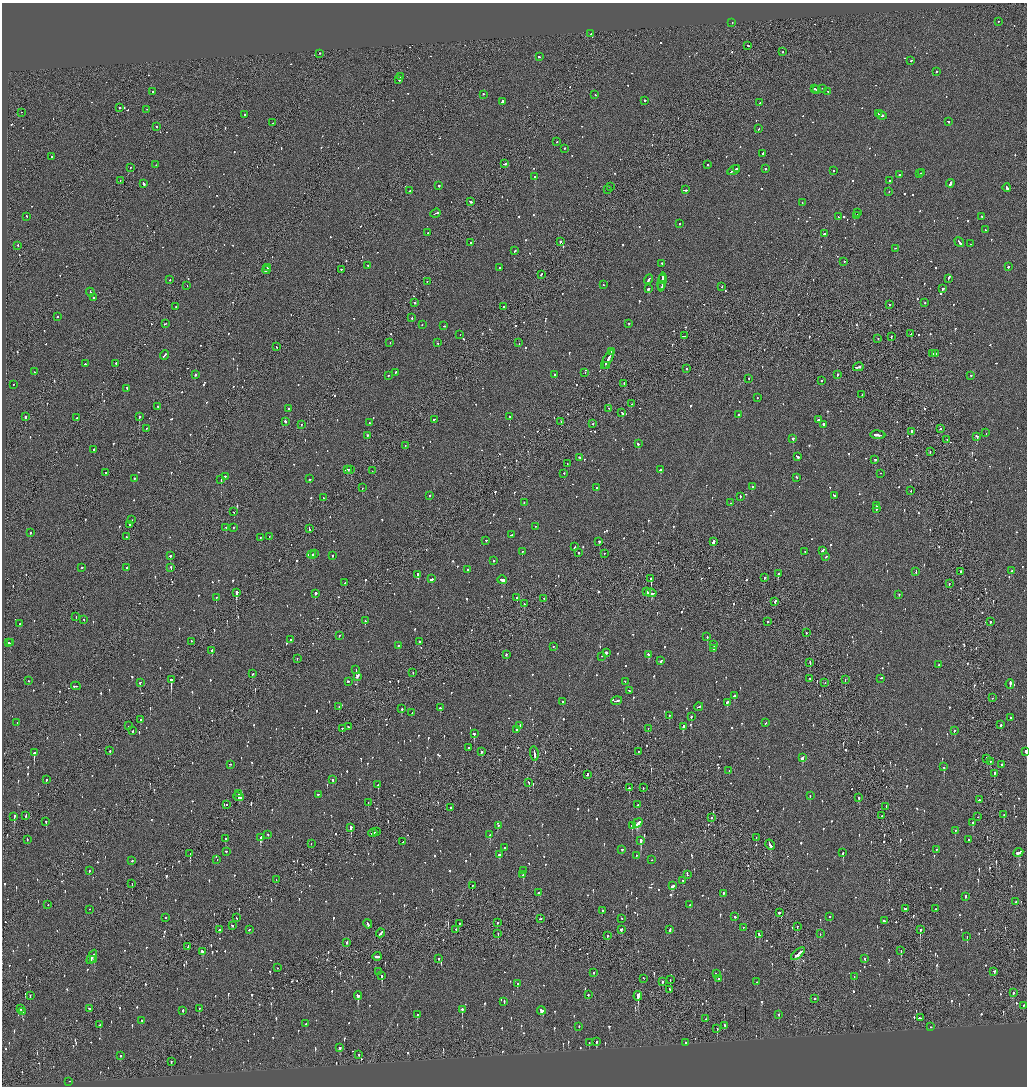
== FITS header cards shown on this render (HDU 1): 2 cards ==
NAXIS1  =                 2050
NAXIS2  =                 2168

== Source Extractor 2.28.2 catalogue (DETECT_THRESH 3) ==
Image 2050 x 2168 px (HDU 1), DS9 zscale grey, zoomed out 1/2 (1 PNG px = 2 x 2 image px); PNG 1029 x 1088 px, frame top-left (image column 2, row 2168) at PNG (2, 3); each listed source drawn as its Kron ellipse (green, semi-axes under 4 px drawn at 4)
Background -0.0885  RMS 0.099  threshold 0.297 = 3 sigma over >= 5 px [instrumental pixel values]
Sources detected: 1519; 97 cannot appear on this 1/2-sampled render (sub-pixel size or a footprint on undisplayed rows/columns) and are neither listed nor drawn; of the other 1422, the 500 brightest by FLUX_AUTO listed and drawn (922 fainter detections omitted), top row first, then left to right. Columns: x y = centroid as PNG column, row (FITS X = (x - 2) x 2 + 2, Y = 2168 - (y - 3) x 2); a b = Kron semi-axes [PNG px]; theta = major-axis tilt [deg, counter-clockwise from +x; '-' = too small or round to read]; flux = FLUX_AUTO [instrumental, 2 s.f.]
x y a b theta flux
998 22 2 1 - 90
732 23 2 2 - 77
590 34 2 2 - 74
748 46 3 2 - 70
783 52 2 2 - 110
320 54 2 2 - 140
539 57 3 2 - 190
911 61 2 2 - 64
937 72 2 2 - 120
401 77 2 1 - 56
399 80 2 1 - 410
814 89 2 2 - 130
823 89 2 2 - 56
817 90 3 2 - 200
152 92 2 2 - 60
828 92 2 2 - 72
484 95 2 2 - 170
595 95 2 2 - 100
645 101 2 2 - 300
502 102 3 2 - 200
760 103 2 1 - 59
120 108 2 2 - 280
147 110 2 1 - 100
21 113 2 1 - 71
879 114 2 1 - 120
245 115 2 2 - 320
881 116 5 2 - 310
948 122 2 2 - 140
273 123 2 2 - 65
156 127 2 2 - 120
759 129 2 2 - 76
557 142 2 2 - 170
565 149 2 2 - 120
763 154 3 2 - 130
52 157 2 2 - 75
505 164 4 2 - 160
156 165 2 2 - 62
708 165 2 2 - 63
130 168 2 2 - 83
736 169 3 2 - 110
766 169 2 2 - 81
734 171 7 2 27 280
834 171 2 2 - 65
922 173 3 2 - 140
919 174 2 1 - 77
900 175 2 2 - 60
535 177 2 2 - 290
120 181 2 1 - 240
889 181 2 2 - 180
144 184 3 2 - 310
950 184 4 2 - 250
439 186 2 2 - 330
610 187 2 2 - 85
1007 188 4 2 - 190
608 190 2 2 - 63
685 190 4 2 - 130
410 191 2 2 - 130
889 192 2 2 - 130
470 202 3 2 - 94
802 203 2 2 - 61
858 213 2 2 - 56
436 214 5 2 - 250
857 216 3 2 - 85
26 217 2 2 - 62
838 217 2 2 - 56
982 217 2 2 - 81
679 224 2 2 - 180
985 230 2 2 - 61
428 233 2 2 - 120
824 234 2 2 - 360
560 242 2 2 - 150
471 243 2 2 - 290
959 243 5 2 - 280
971 244 2 1 - 79
18 246 2 1 - 71
895 249 2 1 - 63
515 251 3 2 - 150
844 262 2 2 - 76
662 264 2 2 - 56
367 266 2 1 - 72
1008 267 2 2 - 160
268 268 3 2 - 180
500 268 2 2 - 160
267 270 4 2 - 210
341 270 2 2 - 86
541 275 3 2 - 130
662 279 3 2 - 130
948 279 4 2 - 220
170 280 2 1 - 100
649 280 5 2 - 140
427 282 2 2 - 57
662 282 9 2 80 370
603 285 2 2 - 85
187 286 2 1 - 84
661 287 3 2 - 110
722 287 2 2 - 63
648 289 3 2 - 390
943 289 3 2 - 230
90 293 4 2 - 180
93 298 2 2 - 130
415 303 2 2 - 170
925 303 2 2 - 56
889 305 2 1 - 170
176 307 2 2 - 89
503 307 2 2 - 57
57 317 2 2 - 94
412 318 2 2 - 160
165 324 3 2 - 96
628 324 2 2 - 71
422 325 2 2 - 59
444 326 2 2 - 66
911 334 2 2 - 350
460 335 2 1 - 68
684 336 2 2 - 210
891 337 2 1 - 200
878 339 2 2 - 76
390 343 2 1 - 58
438 343 2 1 - 240
519 343 2 1 - 59
277 347 2 1 - 64
611 352 4 2 - 120
933 354 2 1 - 99
936 354 2 2 - 72
164 356 5 2 - 160
607 360 10 2 60 450
85 364 2 2 - 160
116 364 2 2 - 170
607 366 2 2 - 57
858 367 5 2 - 260
687 369 2 2 - 120
34 372 2 2 - 94
395 373 3 2 - 74
585 373 2 1 - 130
195 375 2 2 - 260
555 375 2 2 - 160
837 375 2 2 - 270
388 376 2 2 - 67
971 376 2 2 - 60
749 379 2 2 - 61
822 381 2 2 - 99
624 384 2 1 - 77
13 385 2 2 - 87
127 389 3 2 - 130
862 395 2 1 - 93
757 398 2 2 - 61
631 404 2 2 - 67
158 407 2 2 - 92
289 409 2 2 - 67
609 409 2 2 - 63
622 413 3 2 - 120
738 415 2 2 - 220
25 417 2 2 - 840
139 417 2 2 - 480
510 417 2 2 - 110
77 418 2 2 - 160
434 420 2 1 - 77
818 420 2 2 - 230
285 422 2 2 - 220
561 422 2 2 - 420
369 423 2 2 - 260
593 424 2 2 - 59
301 425 2 1 - 120
824 425 2 2 - 240
146 429 2 2 - 71
941 429 2 2 - 100
911 432 2 2 - 180
986 433 2 2 - 58
878 435 7 2 -4 360
367 436 2 2 - 220
977 437 2 2 - 420
793 439 2 2 - 340
947 440 2 2 - 69
638 444 2 2 - 270
405 446 2 2 - 68
94 450 2 2 - 280
930 452 2 2 - 63
797 457 3 2 - 290
579 458 2 2 - 69
875 460 2 2 - 150
567 464 2 1 - 110
347 470 4 2 - 210
350 470 2 2 - 86
660 470 3 2 - 370
372 471 2 1 - 92
105 473 2 2 - 76
564 473 2 2 - 75
880 474 2 2 - 94
225 477 2 2 - 170
797 478 3 2 - 60
134 479 2 2 - 160
310 479 2 2 - 85
221 480 2 2 - 210
752 487 2 2 - 56
362 488 2 2 - 200
597 488 2 2 - 93
911 491 2 2 - 63
430 496 2 2 - 140
834 496 3 2 - 92
740 497 2 2 - 100
323 498 2 2 - 110
524 503 2 2 - 57
731 503 2 2 - 57
876 506 2 2 - 130
876 509 3 2 - 85
234 512 2 2 - 85
132 520 2 1 - 57
130 525 2 1 - 74
536 527 2 1 - 62
226 528 2 1 - 110
233 528 2 2 - 56
309 529 4 1 - 140
30 533 2 2 - 100
512 535 2 2 - 220
126 537 2 2 - 65
269 537 2 1 - 120
260 538 2 2 - 76
486 541 2 2 - 69
599 542 2 2 - 74
713 542 3 2 - 420
574 547 2 2 - 57
822 551 3 2 - 120
522 552 2 2 - 58
805 552 2 2 - 64
578 553 2 2 - 120
315 554 2 2 - 76
605 554 2 1 - 70
312 555 4 2 - 150
170 556 2 2 - 170
332 556 2 2 - 69
826 557 2 2 - 77
494 561 2 2 - 57
82 568 2 2 - 310
127 568 2 2 - 100
171 568 3 2 - 150
468 570 2 2 - 89
1011 571 2 2 - 170
916 572 3 2 - 79
960 572 2 2 - 250
778 574 2 2 - 240
418 575 2 2 - 500
764 578 2 2 - 73
432 579 2 2 - 520
651 579 3 1 - 830
502 580 4 2 - 430
345 583 2 2 - 200
949 584 3 2 - 84
646 592 3 2 - 180
236 593 3 2 - 2600
651 593 5 2 - 250
315 594 2 2 - 850
899 595 2 2 - 86
216 598 2 2 - 110
517 598 3 2 - 170
544 599 2 2 - 96
775 602 3 2 - 89
524 604 2 1 - 89
76 617 2 1 - 59
84 620 2 2 - 80
365 621 2 2 - 160
767 622 2 1 - 440
990 622 2 2 - 140
20 624 2 2 - 61
806 633 2 2 - 63
339 636 2 2 - 100
707 637 2 2 - 100
291 640 2 2 - 62
191 642 2 2 - 65
419 642 2 2 - 71
8 643 3 2 - 84
10 643 3 1 - 70
714 645 2 2 - 150
398 646 2 2 - 160
554 647 2 1 - 97
713 649 2 2 - 120
212 651 2 2 - 350
606 653 2 2 - 180
506 655 2 2 - 80
649 655 3 2 - 160
602 656 2 2 - 72
297 659 2 2 - 56
661 661 4 2 - 140
810 663 2 1 - 84
938 665 2 2 - 62
356 670 2 2 - 390
413 673 2 2 - 66
252 674 2 2 - 77
357 677 4 2 - 190
810 679 2 1 - 100
881 679 2 2 - 88
171 680 3 2 - 1900
845 680 2 1 - 120
28 681 2 1 - 140
348 682 3 2 - 110
625 682 2 2 - 68
140 683 2 2 - 83
825 683 2 1 - 160
1010 684 5 2 - 190
76 686 5 2 - 120
629 691 2 2 - 84
734 696 3 2 - 86
992 698 2 1 - 62
617 701 5 2 - 220
563 702 2 2 - 60
727 703 4 2 - 130
339 707 2 2 - 56
699 707 4 2 - 180
440 708 2 2 - 100
402 709 2 2 - 100
412 713 2 2 - 60
669 716 2 2 - 72
691 717 2 2 - 110
1011 718 2 2 - 73
141 720 2 2 - 320
17 723 2 2 - 68
766 723 2 2 - 77
1001 725 2 2 - 280
128 726 2 1 - 120
520 726 3 2 - 99
348 727 2 2 - 66
683 727 3 2 - 190
342 729 2 2 - 72
648 729 2 1 - 57
516 730 2 2 - 94
133 731 2 2 - 71
954 731 2 2 - 88
474 734 3 2 - 320
468 748 2 2 - 220
110 751 2 2 - 70
482 752 2 2 - 77
639 752 2 1 - 210
1025 752 2 2 - 140
34 753 3 2 - 1500
534 754 7 2 -82 330
802 758 3 2 - 220
987 759 3 1 - 360
990 762 2 1 - 150
230 765 2 2 - 59
1002 765 2 2 - 390
944 767 2 2 - 360
729 771 2 2 - 63
994 774 2 2 - 100
587 775 3 2 - 180
46 780 2 2 - 65
333 780 2 2 - 66
529 783 2 2 - 96
378 785 3 2 - 210
629 788 2 2 - 180
643 788 2 2 - 58
239 794 3 2 - 270
318 795 3 2 - 100
810 796 2 2 - 84
239 797 5 2 - 290
859 798 2 2 - 61
979 800 2 2 - 80
368 803 2 1 - 110
227 805 2 1 - 100
638 805 2 2 - 76
886 807 2 1 - 56
451 808 2 2 - 85
1004 815 2 2 - 62
26 816 3 1 - 81
881 816 3 1 - 250
14 817 4 2 - 280
978 817 2 1 - 63
711 818 2 2 - 100
46 822 2 2 - 180
638 823 5 2 - 790
973 823 3 2 - 190
498 826 3 2 - 67
632 826 2 2 - 510
351 828 3 2 - 400
955 831 2 2 - 98
376 832 2 2 - 72
373 833 4 1 - 180
268 835 2 2 - 74
490 835 2 2 - 290
261 838 4 2 - 470
756 838 2 1 - 58
225 839 2 2 - 150
27 840 2 2 - 100
968 840 2 2 - 92
641 841 3 2 - 730
403 842 2 1 - 69
311 844 2 1 - 84
770 845 5 2 - 280
504 848 2 2 - 57
622 850 2 2 - 120
937 850 3 2 - 79
226 852 2 2 - 200
843 853 3 2 - 160
1018 853 5 3 - 320
190 854 2 1 - 230
499 855 3 2 - 74
636 856 2 2 - 67
217 860 2 2 - 140
652 860 2 1 - 190
132 861 2 2 - 74
89 871 2 2 - 260
523 871 2 2 - 230
523 875 3 2 - 83
687 875 3 2 - 180
276 880 2 1 - 140
682 881 3 2 - 570
132 884 2 1 - 57
472 886 2 2 - 66
673 886 3 2 - 220
538 893 2 2 - 68
723 894 3 2 - 150
965 897 3 2 - 220
1016 902 3 2 - 100
48 905 2 2 - 62
690 905 2 2 - 98
905 909 3 2 - 130
936 909 2 2 - 60
90 910 2 2 - 64
602 911 3 2 - 89
779 913 2 2 - 230
735 917 2 2 - 71
830 917 2 2 - 56
165 918 2 2 - 66
237 918 2 2 - 65
540 919 3 1 - 87
621 919 2 2 - 72
884 921 2 2 - 170
497 923 2 2 - 87
368 924 5 2 - 260
459 924 2 1 - 63
232 926 3 2 - 110
797 927 2 1 - 96
743 928 2 2 - 170
219 930 2 2 - 240
249 930 2 2 - 56
456 930 2 2 - 97
621 930 3 2 - 110
670 930 4 2 - 130
920 930 3 2 - 480
380 933 4 2 - 170
498 934 2 1 - 59
820 934 2 1 - 56
759 935 4 2 - 140
607 936 3 2 - 59
967 937 3 2 - 190
347 943 3 2 - 190
188 947 3 2 - 120
901 951 2 1 - 83
203 952 3 2 - 350
798 954 8 2 41 350
92 957 8 2 62 240
377 957 4 2 - 260
438 959 2 2 - 68
865 959 2 2 - 86
94 960 2 2 - 64
277 968 2 1 - 61
378 972 2 1 - 57
994 972 2 2 - 160
594 973 2 2 - 120
716 974 3 2 - 110
382 976 3 2 - 390
854 977 2 2 - 58
643 979 2 1 - 75
718 979 2 2 - 61
670 980 2 1 - 84
662 982 2 2 - 61
757 982 2 2 - 100
517 984 3 2 - 82
670 990 3 2 - 76
1013 993 3 2 - 110
588 995 2 2 - 150
30 996 2 2 - 89
358 996 4 2 - 320
638 996 4 2 - 430
814 999 2 2 - 170
504 1002 3 2 - 190
1023 1006 2 2 - 100
21 1009 2 2 - 82
90 1009 3 2 - 110
199 1009 2 2 - 60
462 1010 3 2 - 260
183 1011 2 2 - 170
541 1011 4 3 - 170
22 1012 3 2 - 130
417 1015 2 2 - 220
779 1015 2 2 - 65
920 1018 4 2 - 150
705 1019 2 2 - 61
142 1021 3 2 - 120
306 1024 2 2 - 91
100 1025 3 2 - 94
725 1026 2 2 - 110
579 1027 2 2 - 68
931 1027 2 2 - 56
717 1029 3 2 - 240
596 1042 4 2 - 180
589 1043 2 2 - 76
685 1043 2 2 - 78
340 1048 3 2 - 110
359 1055 3 2 - 87
120 1056 2 2 - 84
171 1062 2 1 - 240
69 1082 2 2 - 61
At the frame edge (FLAGS 8, measured only in part): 1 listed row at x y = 1025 752
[922 fainter detections neither listed nor drawn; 97 sub-pixel or undisplayed-footprint detections neither listed nor drawn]